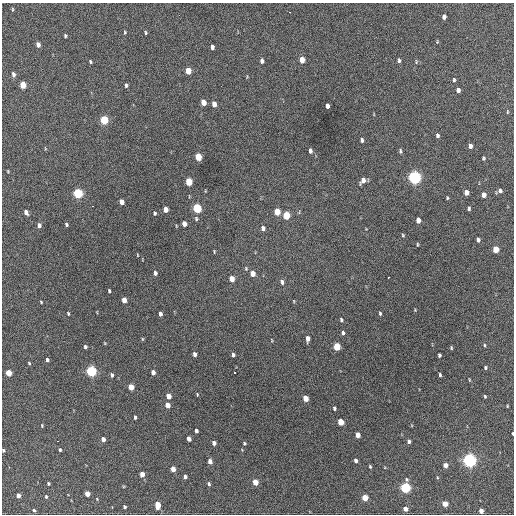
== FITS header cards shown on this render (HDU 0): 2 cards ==
NAXIS1  =                  512 / Axis length
NAXIS2  =                  512 / Axis length

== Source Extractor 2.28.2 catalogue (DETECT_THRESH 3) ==
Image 512 x 512 px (HDU 0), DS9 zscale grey, 1 PNG px = 1 image px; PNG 516 x 516 px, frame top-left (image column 1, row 512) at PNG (2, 3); no overlay
Background 392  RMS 19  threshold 57.9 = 3 sigma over >= 5 px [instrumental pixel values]
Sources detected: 145; all 145 listed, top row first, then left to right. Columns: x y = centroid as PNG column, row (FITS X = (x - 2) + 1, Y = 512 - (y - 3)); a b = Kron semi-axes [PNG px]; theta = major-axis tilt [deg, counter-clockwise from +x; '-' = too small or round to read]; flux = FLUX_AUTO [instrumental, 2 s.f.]
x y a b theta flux
12 9 5 3 - 1300
290 12 3 2 - 2800
444 17 5 4 - 5500
125 32 3 3 - 1200
145 32 4 3 - 1600
65 36 3 3 - 1600
437 42 4 3 - 1000
38 44 5 4 - 7000
212 47 5 3 - 4200
302 60 5 4 - 15000
399 60 5 3 - 2900
90 61 4 3 - 1700
262 61 5 4 - 5000
416 62 6 3 88 1200
188 71 5 4 - 23000
13 74 6 4 -80 4400
454 80 5 3 - 1800
23 85 5 4 - 30000
126 85 4 3 - 2000
458 90 5 4 - 6400
203 102 5 4 - 14000
214 104 5 4 - 9900
327 106 5 3 - 5100
507 112 6 3 90 1200
104 120 5 4 - 69000
437 135 4 3 - 3000
362 140 5 4 - 2700
470 146 5 4 - 5600
310 151 5 4 - 3400
400 151 7 4 -84 2200
198 157 5 4 - 38000
483 158 4 3 - 1800
8 171 4 2 - 980
414 177 6 5 - 390000
363 180 6 5 - 8100
189 182 5 4 - 40000
500 191 6 5 - 3300
466 192 5 4 - 9000
78 193 5 4 - 120000
484 195 5 4 - 7100
447 198 3 2 - 1300
122 202 5 4 - 8500
92 206 3 2 - 6500
197 208 5 4 - 91000
469 208 4 3 - 2300
165 209 5 4 - 12000
26 212 5 4 - 4800
277 212 5 4 - 26000
155 213 4 4 - 1900
286 215 5 4 - 45000
196 218 6 4 -76 2100
418 220 5 4 - 8500
66 224 4 3 - 2100
184 224 5 4 - 8600
39 225 5 4 - 4700
263 228 6 4 -89 5000
403 235 4 3 - 1300
478 240 5 3 - 3600
417 244 5 3 - 1200
495 249 5 4 - 25000
214 251 5 3 - 1200
137 255 4 2 - 800
246 269 5 4 - 1700
155 273 5 4 - 3200
253 274 5 4 - 12000
388 278 3 2 - 2900
232 279 5 4 - 14000
282 282 7 5 -69 3400
109 291 4 3 - 1600
124 300 5 4 - 12000
294 301 5 3 - 960
41 302 3 2 - 1200
415 310 3 3 - 880
68 313 4 3 - 1300
380 313 4 3 - 1800
160 314 4 3 - 4300
341 320 4 3 - 1900
343 333 4 3 - 2800
308 338 5 4 - 8100
142 339 5 3 - 1200
272 340 4 3 - 910
105 343 5 3 - 1000
484 345 4 4 - 1500
337 346 5 4 - 45000
85 347 4 3 - 2300
451 348 4 3 - 1400
194 354 4 3 - 4900
233 355 4 4 - 3200
439 355 4 3 - 2200
47 360 4 3 - 2700
29 363 5 3 - 1300
485 367 4 4 - 1800
91 371 5 4 - 160000
153 372 5 4 - 6300
8 373 5 4 - 22000
235 373 3 3 - 2600
112 375 5 3 - 2700
440 375 4 3 - 1900
469 380 4 2 - 1000
131 387 5 4 - 21000
197 394 4 3 - 1100
168 396 5 4 - 12000
485 396 4 3 - 1400
305 398 5 4 - 19000
167 405 5 4 - 13000
507 406 4 2 - 990
334 408 4 3 - 2300
135 417 4 3 - 2300
340 422 5 4 - 27000
42 426 4 3 - 1100
196 431 4 3 - 3500
513 433 3 2 - 1200
358 435 4 4 - 12000
103 439 4 4 - 6500
189 439 4 4 - 7400
57 441 2 2 - 6100
409 441 4 4 - 3500
214 443 4 4 - 4700
244 443 4 3 - 1600
3 450 4 3 - 1900
60 450 4 3 - 1800
356 460 4 3 - 4100
469 460 5 5 - 480000
210 461 5 4 - 7200
445 465 4 4 - 8500
370 466 4 3 - 1500
173 469 4 4 - 12000
142 474 4 4 - 11000
185 476 4 3 - 3600
407 479 5 5 - 1900
255 482 5 4 - 20000
48 483 3 3 - 1600
209 484 5 4 - 2100
405 488 5 4 - 160000
87 494 4 4 - 15000
18 495 4 4 - 7300
46 497 5 3 - 1600
365 498 4 4 - 29000
97 499 5 3 - 990
445 504 4 4 - 17000
157 505 7 4 -89 15000
125 507 3 3 - 2100
405 509 4 4 - 9700
34 510 4 3 - 2100
481 511 4 4 - 9000
At the frame edge (FLAGS 8, measured only in part): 2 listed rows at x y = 513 433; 3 450